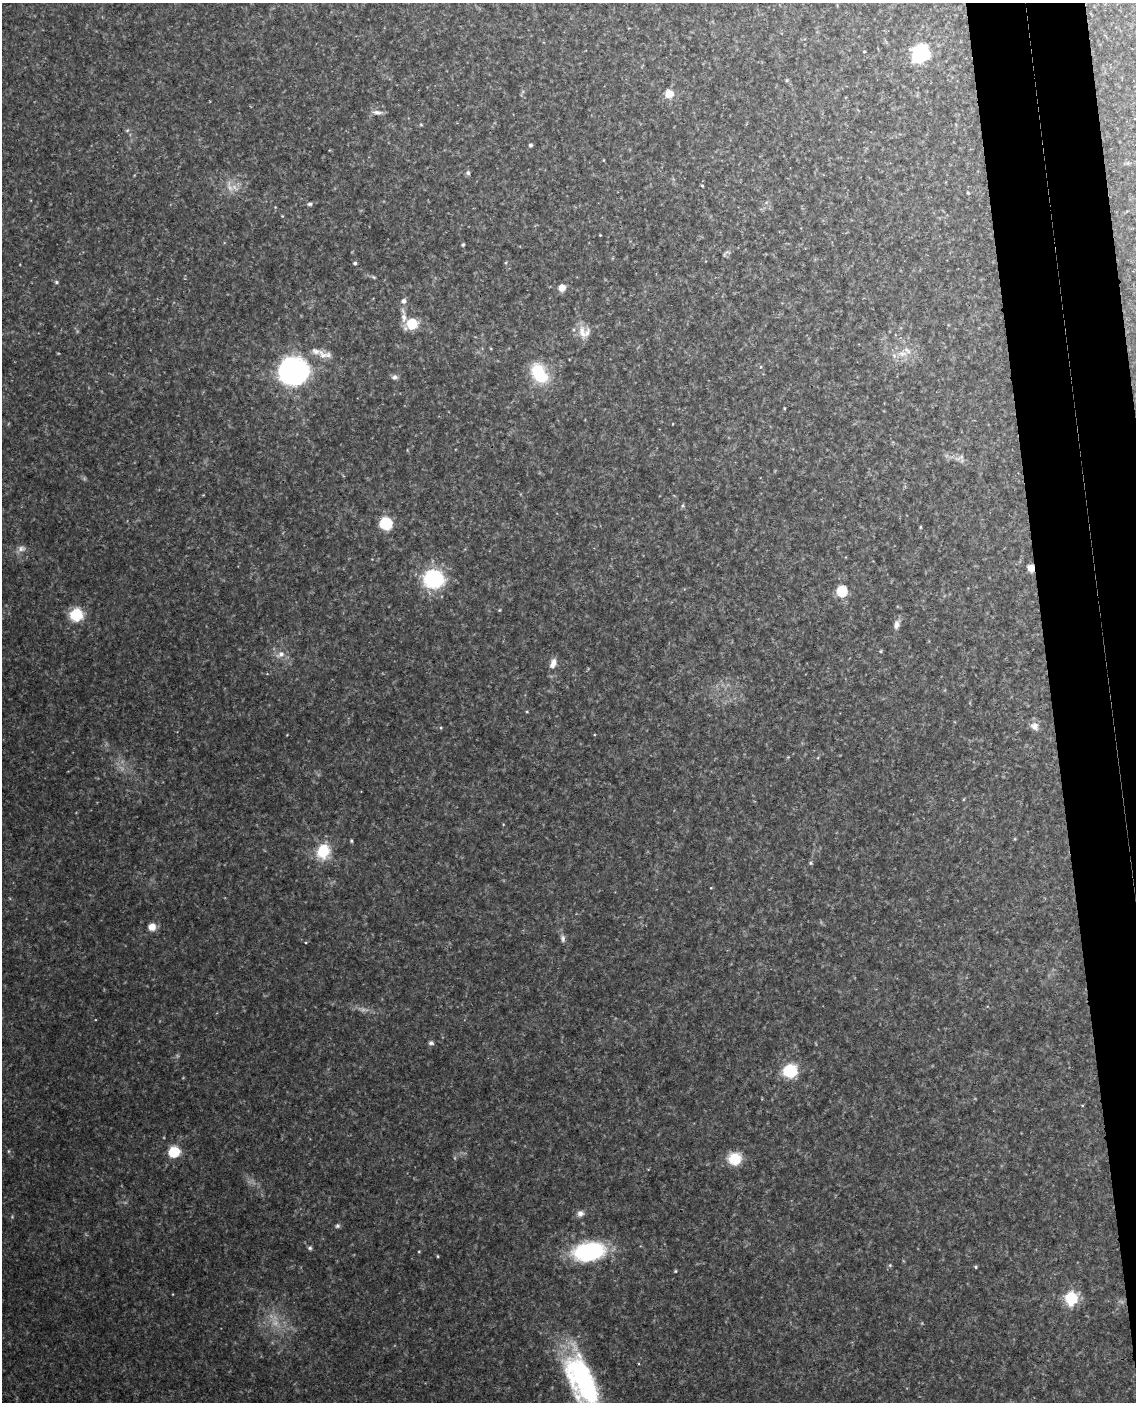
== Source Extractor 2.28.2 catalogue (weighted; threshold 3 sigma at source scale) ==
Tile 6 of 4 x 3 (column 2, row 2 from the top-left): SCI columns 1193-2326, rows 1643-3042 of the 4651 x 4581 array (HDU 1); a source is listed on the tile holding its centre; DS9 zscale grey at full resolution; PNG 1138 x 1404 px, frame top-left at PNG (2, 3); no overlay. Shown black and unused: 7% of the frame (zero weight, under 3 of 4 exposures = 6% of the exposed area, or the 3 px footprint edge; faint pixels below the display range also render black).
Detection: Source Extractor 2.28.2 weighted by HDU 2 'WHT'; one run over the whole footprint, this tile lists its part. Background 0.131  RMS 0.011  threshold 0.0473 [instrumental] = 3 sigma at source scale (4.5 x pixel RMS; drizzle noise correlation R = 1.50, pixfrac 1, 0.05/0.05 arcsec/px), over >= 5 px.
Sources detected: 70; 3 too faint to see at this stretch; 1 inside a brighter object's white glare — not listed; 3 inside a brighter listed object's ellipse — not listed separately; the other 63 listed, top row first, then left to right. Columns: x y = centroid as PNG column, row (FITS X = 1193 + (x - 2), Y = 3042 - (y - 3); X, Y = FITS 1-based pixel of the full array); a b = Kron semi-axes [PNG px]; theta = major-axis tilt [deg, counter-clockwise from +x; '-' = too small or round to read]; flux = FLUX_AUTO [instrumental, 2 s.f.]
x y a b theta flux
864 51 3 3 - 0.9
921 53 9 9 - 150
787 80 5 3 - 1
669 94 8 7 - 14
377 112 14 6 -6 4.6
421 125 6 4 -2 1.2
531 145 4 4 - 2.4
468 173 7 5 -74 2.2
702 186 3 3 - 1
968 193 5 3 - 0.94
310 204 6 5 - 2.1
282 216 4 4 - 0.78
600 235 3 3 - 0.67
463 244 4 3 - 1.3
355 263 4 4 - 1.7
374 277 6 4 -34 1.3
56 282 5 5 - 1.9
562 288 7 7 - 8.3
404 318 17 7 89 7.6
412 324 7 6 - 58
583 333 21 9 -75 11
902 354 14 7 4 9.3
323 355 18 10 -36 10
293 371 14 13 - 730
539 373 23 15 -61 48
394 377 7 7 - 3.1
961 457 6 5 - 2.3
683 505 5 3 - 1.4
386 523 7 7 - 74
921 527 5 3 - 0.96
21 549 12 7 10 4.9
1031 568 6 5 - 11
433 579 11 10 - 150
842 591 5 5 - 86
499 610 5 3 - 0.97
76 615 8 8 - 51
896 625 12 7 81 5
880 651 4 4 - 1.1
281 654 13 9 26 7.7
553 663 13 7 67 7.1
527 711 4 3 - 0.93
1034 726 12 10 -43 6.6
788 757 4 4 - 0.81
351 841 4 3 - 1.2
323 851 12 10 71 44
811 863 5 4 - 1.4
152 927 7 7 - 10
563 938 10 6 -84 3.3
431 1043 7 5 5 2.4
790 1071 8 7 - 79
8 1151 6 3 -71 1.1
174 1152 7 6 - 55
735 1159 13 12 - 25
580 1213 9 8 - 4.5
337 1226 7 6 - 2.1
310 1248 6 5 - 1.9
589 1251 28 16 9 130
437 1256 5 3 - 0.9
890 1265 5 4 - 1.3
976 1267 4 4 - 1.2
675 1271 4 4 - 1.1
1071 1298 12 11 - 40
582 1376 51 33 -60 150
Overlapping masked pixels (flux is a lower limit): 1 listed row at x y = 1031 568